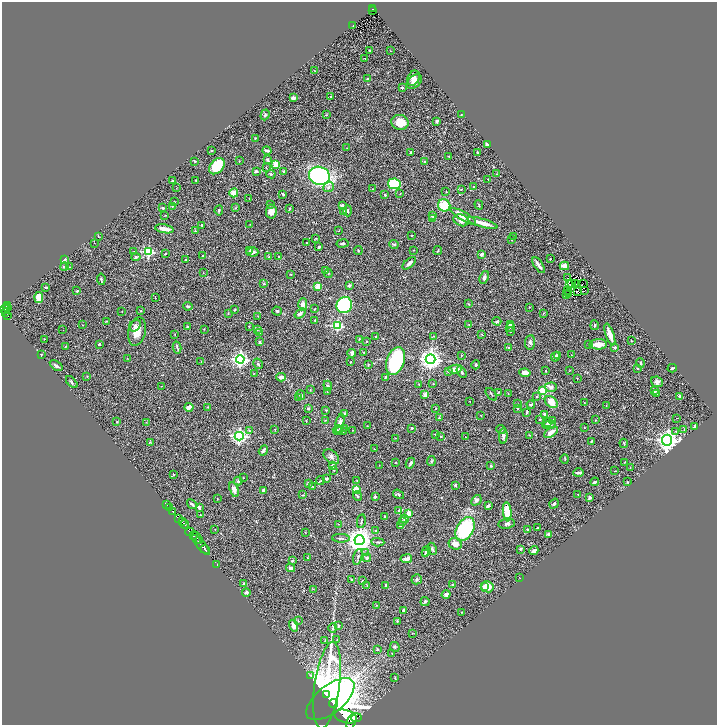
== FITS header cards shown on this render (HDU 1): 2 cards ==
NAXIS1  =                 1430
NAXIS2  =                 1445

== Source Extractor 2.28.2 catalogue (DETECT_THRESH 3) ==
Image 1430 x 1445 px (HDU 1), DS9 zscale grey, zoomed out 1/2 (1 PNG px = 2 x 2 image px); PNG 719 x 727 px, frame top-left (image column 2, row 1445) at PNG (2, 2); each listed source drawn as its Kron ellipse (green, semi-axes under 4 px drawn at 4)
Background 0.606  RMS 0.026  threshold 0.0767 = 3 sigma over >= 5 px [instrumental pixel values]
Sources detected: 460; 45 cannot appear on this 1/2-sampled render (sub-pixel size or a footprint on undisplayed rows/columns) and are neither listed nor drawn; the other 415 listed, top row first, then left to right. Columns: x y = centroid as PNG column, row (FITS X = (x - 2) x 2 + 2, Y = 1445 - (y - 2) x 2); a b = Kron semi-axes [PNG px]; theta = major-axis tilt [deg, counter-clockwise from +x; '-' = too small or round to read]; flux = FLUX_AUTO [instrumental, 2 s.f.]
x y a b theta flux
373 9 2 2 - 49
372 11 3 1 - 7.3
353 25 2 1 - 2.2
370 50 3 2 - 3.8
390 51 2 1 - 1.4
365 58 3 2 - 2.2
315 71 3 2 - 1.6
413 78 8 6 58 29
367 79 3 2 - 2.3
414 82 9 6 41 29
402 88 3 2 - 9
330 97 2 2 - 2.9
293 98 3 2 - 23
265 115 5 3 - 7.8
326 115 3 3 - 3.8
461 115 2 2 - 2.1
437 121 4 3 - 8.6
400 122 8 7 - 82
255 138 3 2 - 3
487 144 3 2 - 22
347 148 2 2 - 1.5
211 150 2 2 - 4.8
267 151 4 2 - 8.4
410 152 3 2 - 5.7
477 152 2 2 - 4.3
449 156 3 2 - 4.2
267 160 3 2 - 8.5
195 161 2 2 - 7.6
239 161 3 2 - 1.7
425 162 3 3 - 4.6
275 164 4 3 - 48
217 166 9 6 49 140
266 168 3 2 - 2.1
256 171 4 3 - 13
283 171 2 2 - 9.6
271 174 5 3 - 5.8
497 174 2 1 - 1.7
319 176 10 9 - 830
488 179 2 1 - 2.1
196 180 3 2 - 2.5
172 181 2 2 - 4.8
394 184 6 5 - 230
328 187 6 4 39 11
473 187 2 2 - 9.4
176 188 2 1 - 1.5
373 189 2 2 - 3
461 189 2 2 - 2.3
446 192 3 2 - 2.4
234 193 4 3 - 57
283 194 3 2 - 7.2
400 194 3 2 - 2.5
385 195 4 3 - 7.1
249 199 2 2 - 1.9
174 202 3 2 - 4.5
271 204 3 2 - 2.5
342 205 3 3 - 8.2
444 205 6 6 - 120
479 205 5 2 - 4.6
172 206 3 2 - 2.3
163 208 4 3 - 8.3
235 208 3 2 - 2.8
289 209 4 1 - 2.9
219 210 5 3 - 5.3
344 211 4 3 - 4
348 211 5 3 - 7.3
271 212 7 5 85 44
165 215 3 2 - 2.5
433 216 3 3 - 16
463 216 14 4 -30 63
432 219 3 2 - 2.6
461 220 8 5 -20 22
482 223 16 3 -16 48
250 224 2 2 - 1.8
202 225 3 2 - 6.4
164 229 9 3 -10 46
195 231 3 2 - 2.8
339 231 3 2 - 1.8
412 235 2 2 - 3
98 236 2 2 - 2.3
514 236 3 2 - 2.1
316 238 4 3 - 3.7
511 240 2 1 - 1.3
306 242 2 2 - 1.8
94 243 2 2 - 1.5
342 244 6 3 8 10
394 244 5 3 - 6.3
319 247 3 2 - 14
414 250 2 2 - 2.5
250 251 4 2 - 5
358 251 4 3 - 4.5
438 251 4 2 - 4.6
134 252 3 2 - 2.7
148 252 4 3 - 480
252 252 6 4 -1 17
165 254 3 2 - 2.8
482 254 4 3 - 16
202 256 3 2 - 5.7
279 256 2 2 - 4.1
136 257 4 4 - 9.6
269 257 3 2 - 2.3
550 259 2 2 - 3.5
64 260 3 3 - 19
186 260 2 2 - 20
409 263 8 3 40 18
539 265 9 2 -55 22
564 266 4 3 - 36
64 267 4 3 - 6.2
69 267 2 2 - 1.3
325 271 3 3 - 7.3
203 273 2 2 - 1.6
290 274 3 2 - 2.4
328 274 4 3 - 3.2
484 277 7 4 68 14
568 278 3 1 - 1.3
101 279 6 3 -81 7.5
576 283 4 1 - 0.43
264 284 4 3 - 4.6
569 284 2 1 - 1.4
572 284 2 1 - 0.86
583 284 2 1 - 1.3
318 286 4 3 - 72
349 286 3 3 - 9.8
46 287 3 2 - 7.6
568 290 2 1 - 0.88
77 291 2 2 - 9.1
578 291 3 1 - 1.6
585 291 2 1 - 0.74
569 293 2 1 - 2
567 295 2 2 - 3.9
39 298 5 4 - 65
155 298 3 2 - 1.6
303 304 6 4 -90 23
469 304 3 2 - 3
7 305 3 2 - 34
344 305 8 7 - 710
188 306 5 3 - 7
7 307 2 1 - 68
529 307 3 2 - 2.4
5 309 4 3 - 100
314 309 4 2 - 3.2
234 310 3 2 - 2.4
140 311 3 2 - 3.5
277 311 5 4 - 9.7
122 312 2 2 - 1.6
5 313 2 1 - 2
228 313 2 2 - 3.3
300 313 6 3 38 20
543 313 3 2 - 2.2
8 316 2 1 - 11
258 316 3 2 - 1.4
315 320 3 3 - 6.1
106 321 3 2 - 2.1
497 321 4 3 - 5
510 324 2 2 - 48
82 325 2 2 - 1.7
469 325 4 2 - 2.9
595 325 5 2 - 4.8
135 326 6 5 - 12
249 326 3 2 - 2
337 326 3 3 - 430
187 327 3 2 - 3.5
510 327 5 3 - 6.9
204 329 2 2 - 2.2
257 329 3 3 - 13
63 330 2 1 - 1.2
137 332 14 8 78 58
260 332 3 3 - 6.5
510 332 3 3 - 3.6
175 334 3 2 - 1.9
610 334 11 3 -71 57
482 335 3 2 - 2.8
376 336 2 2 - 6
434 336 3 2 - 1.9
44 339 2 2 - 1.9
359 339 3 2 - 2.5
366 341 3 2 - 3.6
631 341 2 2 - 3.3
260 342 3 2 - 8.2
530 342 7 5 83 13
99 344 3 2 - 8
589 344 3 3 - 3.9
598 344 9 5 1 49
66 347 4 2 - 2.4
177 347 6 3 -77 6.7
615 347 4 3 - 5.3
509 348 3 3 - 5.1
352 353 4 3 - 19
364 353 3 2 - 3.6
41 354 2 2 - 4.5
461 355 2 2 - 4.2
558 355 3 3 - 5
571 355 2 2 - 1.6
556 357 5 4 - 10
127 358 3 2 - 1.6
240 359 4 4 - 1500
431 359 5 4 - 3400
201 361 2 2 - 1.7
395 361 14 8 69 450
351 362 2 2 - 3.3
640 363 5 3 - 5.7
258 364 5 3 - 7.8
368 365 3 2 - 2.9
476 365 4 3 - 4.4
56 366 7 3 -36 12
672 368 5 2 - 5.4
455 369 7 3 10 55
638 369 2 2 - 5.8
570 370 2 2 - 2
448 371 4 3 - 5.6
546 371 2 2 - 3.7
462 372 6 3 -57 10
254 373 3 2 - 2.2
525 373 6 3 -9 37
87 376 2 2 - 2.9
281 377 5 3 - 27
385 377 3 2 - 6.2
577 378 2 2 - 3.3
72 382 7 3 -47 6.6
657 382 6 5 - 15
433 383 3 3 - 2.4
419 384 4 2 - 2.9
161 386 2 1 - 1.5
328 386 5 3 - 9.3
551 387 6 5 - 18
310 389 3 2 - 2
543 390 3 3 - 290
327 391 3 2 - 2.1
654 391 2 2 - 12
498 392 3 2 - 2.8
425 394 2 2 - 62
491 394 7 2 -51 6
508 394 3 2 - 2.3
657 394 3 2 - 4.6
301 395 5 3 - 10
537 396 4 3 - 4
679 396 2 2 - 26
299 398 3 2 - 3.6
470 401 2 1 - 1.9
551 402 7 5 -39 59
584 402 2 1 - 1.1
517 403 2 2 - 3.2
531 404 4 3 - 6.5
606 405 2 1 - 1.3
189 407 4 3 - 30
208 407 3 2 - 2.6
436 408 2 2 - 2.4
308 409 4 3 - 4.9
518 409 3 2 - 3.5
326 410 3 3 - 4.9
527 412 4 2 - 6.6
345 414 4 3 - 9.9
544 414 2 2 - 31
481 415 4 1 - 1.6
439 418 4 3 - 4.9
676 418 2 1 - 2.6
540 419 3 2 - 4
325 420 3 2 - 2.2
553 420 3 2 - 1.7
596 420 3 2 - 2.5
306 421 3 2 - 3.8
117 422 2 2 - 2.9
146 422 2 2 - 1.6
340 423 10 4 77 35
548 423 3 3 - 6.9
549 425 7 4 11 27
367 426 2 2 - 1.6
695 426 4 2 - 14
345 428 3 3 - 3.9
412 428 3 3 - 6.9
584 428 2 2 - 2.9
275 429 2 2 - 2.5
501 429 5 3 - 5.5
684 429 3 2 - 2.3
338 430 5 4 - 9.9
353 430 2 2 - 1.5
249 431 4 3 - 6.1
342 431 5 4 - 11
676 431 3 3 - 3.8
551 432 8 3 35 37
435 434 3 2 - 2.4
529 435 2 2 - 2.6
239 436 4 4 - 1300
441 436 2 2 - 4.5
503 436 8 4 89 17
465 437 2 1 - 1.3
395 438 2 2 - 1.9
667 440 5 5 - 3600
591 441 3 2 - 5.3
150 442 3 3 - 3.2
624 443 5 2 - 3.1
374 449 3 2 - 1.6
263 450 5 3 - 15
331 457 9 6 -41 21
565 459 5 2 - 3.2
431 461 5 3 - 5.2
395 462 2 2 - 2.3
624 462 3 2 - 2.6
410 463 6 3 63 9.4
379 465 2 1 - 1.9
332 466 3 3 - 13
491 466 3 3 - 7.3
630 468 3 1 - 1.7
334 470 2 2 - 3.3
615 471 3 1 - 2.4
579 473 5 2 - 18
173 475 2 2 - 6.4
243 478 3 2 - 2.2
326 479 3 3 - 8.6
238 481 4 3 - 8.4
320 481 4 3 - 3.3
357 481 2 2 - 2.8
595 482 4 2 - 15
627 482 3 2 - 3.3
308 484 3 3 - 9.8
455 485 3 3 - 6.6
313 487 3 3 - 3.7
234 489 8 4 -70 24
263 490 2 2 - 26
356 490 3 3 - 150
399 494 6 4 -36 8.6
578 494 2 1 - 1.6
303 495 3 2 - 4
358 496 5 3 - 5.6
375 497 4 3 - 11
589 497 3 2 - 15
217 499 4 2 - 2.3
476 500 6 4 48 14
167 504 2 1 - 28
192 504 6 3 -39 11
554 504 5 4 - 8.3
488 506 4 3 - 12
199 507 4 3 - 12
170 508 3 2 - 82
399 510 3 3 - 6.6
173 511 3 2 - 89
507 512 9 4 -83 160
409 514 4 3 - 57
200 515 2 2 - 2.3
385 517 3 3 - 6.5
179 519 2 2 - 140
404 519 4 3 - 13
361 521 7 2 79 5.4
403 521 3 3 - 4.8
182 522 3 2 - 140
185 524 4 2 - 430
339 524 2 1 - 1.3
507 524 8 5 8 14
401 526 3 3 - 28
537 528 2 2 - 4.4
215 529 2 2 - 2.7
465 529 13 8 61 360
528 529 3 2 - 4.3
376 530 2 2 - 4.8
190 532 4 4 - 110
305 532 2 2 - 2.1
549 534 3 3 - 16
194 536 3 2 - 46
197 538 6 4 -70 160
341 538 9 2 -3 6.2
199 540 2 2 - 50
359 540 5 5 - 6300
378 542 6 3 -4 6.9
455 544 7 5 -23 37
201 545 12 2 -51 390
205 549 5 3 - 280
432 549 6 3 -63 7.1
520 549 3 3 - 7.7
426 551 5 3 - 14
534 551 4 3 - 15
366 553 3 3 - 5.2
426 554 4 3 - 9.1
358 557 8 3 74 8.2
307 558 3 3 - 2.4
367 558 4 4 - 11
406 559 6 3 9 21
292 561 3 3 - 5.4
217 564 2 1 - 6
291 568 4 4 - 13
520 578 3 1 - 1.7
417 579 5 5 - 8.9
352 580 4 2 - 5.4
362 581 4 3 - 3.3
244 583 3 3 - 6.4
453 585 3 2 - 4.6
367 586 3 2 - 2.5
386 586 4 2 - 7.8
484 586 4 4 - 13
487 587 6 5 - 48
314 589 2 2 - 1.6
246 592 4 4 - 9.1
446 594 4 3 - 14
425 602 5 4 - 7.5
377 605 3 1 - 2
404 610 3 3 - 17
462 612 2 2 - 3.8
298 621 4 2 - 4.3
397 621 3 2 - 4.2
293 626 6 3 -70 26
338 626 2 2 - 4.1
333 628 5 3 - 6.1
412 633 2 1 - 1.8
337 639 2 2 - 3
325 640 3 2 - 2.3
395 647 5 4 - 7.2
377 649 2 2 - 11
392 653 3 2 - 1.8
311 675 4 2 - 3.7
395 678 3 2 - 3.2
327 685 43 12 82 780
326 695 4 3 - 360
330 699 29 13 39 2000
333 704 4 2 - 330
346 716 11 6 -16 970
356 718 5 3 - 220
351 722 8 4 67 920
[45 sub-pixel or undisplayed-footprint detections neither listed nor drawn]